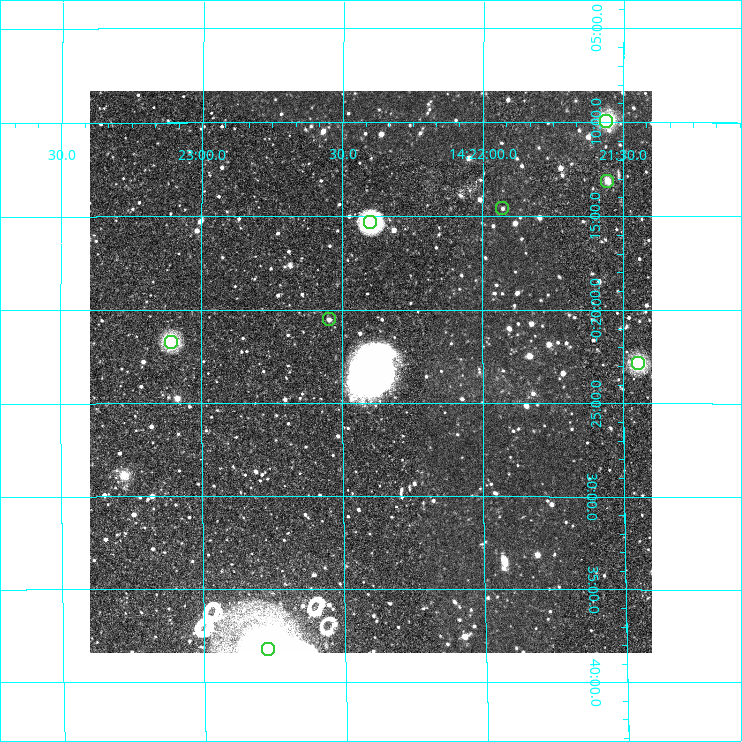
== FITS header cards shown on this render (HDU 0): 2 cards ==
NAXIS1  =                  562
NAXIS2  =                  562

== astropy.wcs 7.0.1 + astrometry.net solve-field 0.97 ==
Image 562 x 562 px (HDU 0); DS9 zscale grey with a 90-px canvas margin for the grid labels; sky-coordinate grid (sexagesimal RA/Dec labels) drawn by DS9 from the SOLVED WCS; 8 Tycho-2 reference stars matched to detected sources circled (green)
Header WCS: RA---TAN/DEC--TAN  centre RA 14:22:24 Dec -00:23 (215.60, -0.39 deg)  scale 3.2 arcsec/px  FOV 30.0' x 30.0'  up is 0 deg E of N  parity normal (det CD < 0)
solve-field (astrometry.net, Tycho-2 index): VERIFIED the header's WCS against the Tycho-2 star catalogue (8 matches, 0 conflicts) and refined it, rather than solving blind
Solved WCS: RA---TAN-SIP/DEC--TAN-SIP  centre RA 14:22:24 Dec -00:23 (215.60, -0.39 deg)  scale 3.2 arcsec/px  FOV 30.0' x 30.1'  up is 0 deg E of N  parity normal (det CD < 0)
The solver's refit moves the header's centre by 1.4 arcsec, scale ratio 0.9999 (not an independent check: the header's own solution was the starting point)
Tycho-2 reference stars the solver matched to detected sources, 8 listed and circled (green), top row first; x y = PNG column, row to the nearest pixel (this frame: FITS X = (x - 90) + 1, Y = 562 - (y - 91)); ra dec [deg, ICRS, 3 dp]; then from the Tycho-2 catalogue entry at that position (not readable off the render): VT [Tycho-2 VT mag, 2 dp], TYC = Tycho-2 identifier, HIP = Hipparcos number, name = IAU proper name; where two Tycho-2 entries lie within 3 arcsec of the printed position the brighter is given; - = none
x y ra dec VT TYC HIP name
606 121 215.390 -0.165 11.17 4977-1373-1 - -
607 181 215.389 -0.218 11.73 4977-1407-1 - -
502 208 215.482 -0.243 11.02 4977-1426-1 - -
370 222 215.600 -0.256 10.60 4977-1440-1 - -
329 319 215.637 -0.342 9.94 4977-1390-1 - -
171 342 215.777 -0.362 10.86 4977-1284-1 - -
638 363 215.362 -0.381 11.96 4977-167-1 - -
268 649 215.693 -0.637 6.74 4977-176-1 70282 -